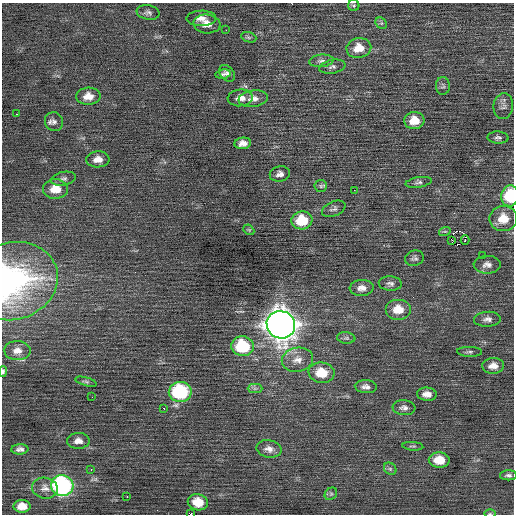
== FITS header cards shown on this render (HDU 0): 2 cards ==
NAXIS1  =                  512 / Axis length
NAXIS2  =                  512 / Axis length

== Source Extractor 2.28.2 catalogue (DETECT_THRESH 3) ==
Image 512 x 512 px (HDU 0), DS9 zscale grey, 1 PNG px = 1 image px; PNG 516 x 516 px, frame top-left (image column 1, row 512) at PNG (2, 3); each listed source drawn as its Kron ellipse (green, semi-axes under 4 px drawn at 4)
Background 0.0721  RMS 0.77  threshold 2.31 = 3 sigma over >= 5 px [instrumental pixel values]
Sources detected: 80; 2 with non-positive FLUX_AUTO (blend fragments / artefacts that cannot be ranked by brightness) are neither listed nor drawn; the other 78 listed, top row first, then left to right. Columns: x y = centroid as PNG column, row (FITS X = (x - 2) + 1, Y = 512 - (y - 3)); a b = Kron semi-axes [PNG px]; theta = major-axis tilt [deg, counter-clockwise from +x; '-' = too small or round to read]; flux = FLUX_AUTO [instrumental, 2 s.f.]
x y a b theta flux
354 5 5 5 - 80
148 12 11 7 -9 180
201 18 15 7 1 360
381 23 6 5 - 92
207 24 13 9 -5 480
226 30 2 2 - 54
249 37 8 5 -19 110
359 48 12 10 10 770
321 61 12 6 6 210
332 67 13 6 11 190
227 73 9 7 -48 200
223 74 7 4 9 110
443 86 9 7 89 130
88 96 12 8 3 540
240 98 12 8 4 430
253 99 15 8 8 380
503 106 13 10 82 270
17 114 2 2 - 44
414 120 10 8 6 750
54 122 10 9 - 230
498 138 10 6 -3 150
243 143 8 5 6 330
98 159 11 8 2 400
280 174 10 7 12 250
63 179 12 6 12 200
419 182 13 5 9 150
321 186 6 6 - 100
55 189 12 10 1 840
354 190 3 2 - 28
510 196 11 8 82 2400
334 209 12 7 22 180
503 219 14 12 9 900
302 220 10 9 - 1600
249 230 6 4 -43 68
445 231 6 3 17 63
452 240 3 2 - 120
465 240 4 2 - 150
482 255 2 2 - 66
414 258 9 7 18 150
487 265 13 9 1 300
13 281 46 38 17 11000
390 283 11 7 -3 200
362 288 12 8 3 350
398 309 13 10 0 810
487 319 13 7 3 260
281 325 14 13 - 72000
346 338 9 5 -7 120
243 346 11 10 - 3200
17 351 13 9 -1 450
469 352 12 5 -2 140
297 360 16 12 10 580
493 366 11 7 3 410
3 371 5 3 - 85
322 373 13 10 -8 1300
86 382 11 4 -16 120
366 387 11 6 -4 240
255 388 7 4 0 120
180 392 11 10 - 5200
427 394 10 6 -4 350
92 397 2 2 - 83
404 408 11 7 -5 230
164 409 3 2 - 100
78 441 11 8 1 340
413 446 10 3 -4 73
20 449 8 5 2 180
269 449 12 8 -10 330
439 460 10 7 -3 930
91 469 3 2 - 110
390 469 7 5 -44 110
508 475 8 5 1 140
62 486 11 10 - 11000
45 488 13 10 -10 380
331 494 7 5 43 97
127 497 2 2 - 32
198 502 10 8 -13 920
22 506 8 6 0 580
490 513 6 4 1 58
191 514 2 2 - 1500
At the frame edge (FLAGS 8, measured only in part): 5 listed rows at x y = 510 196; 13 281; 3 371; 490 513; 191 514
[2 non-positive-flux detections neither listed nor drawn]